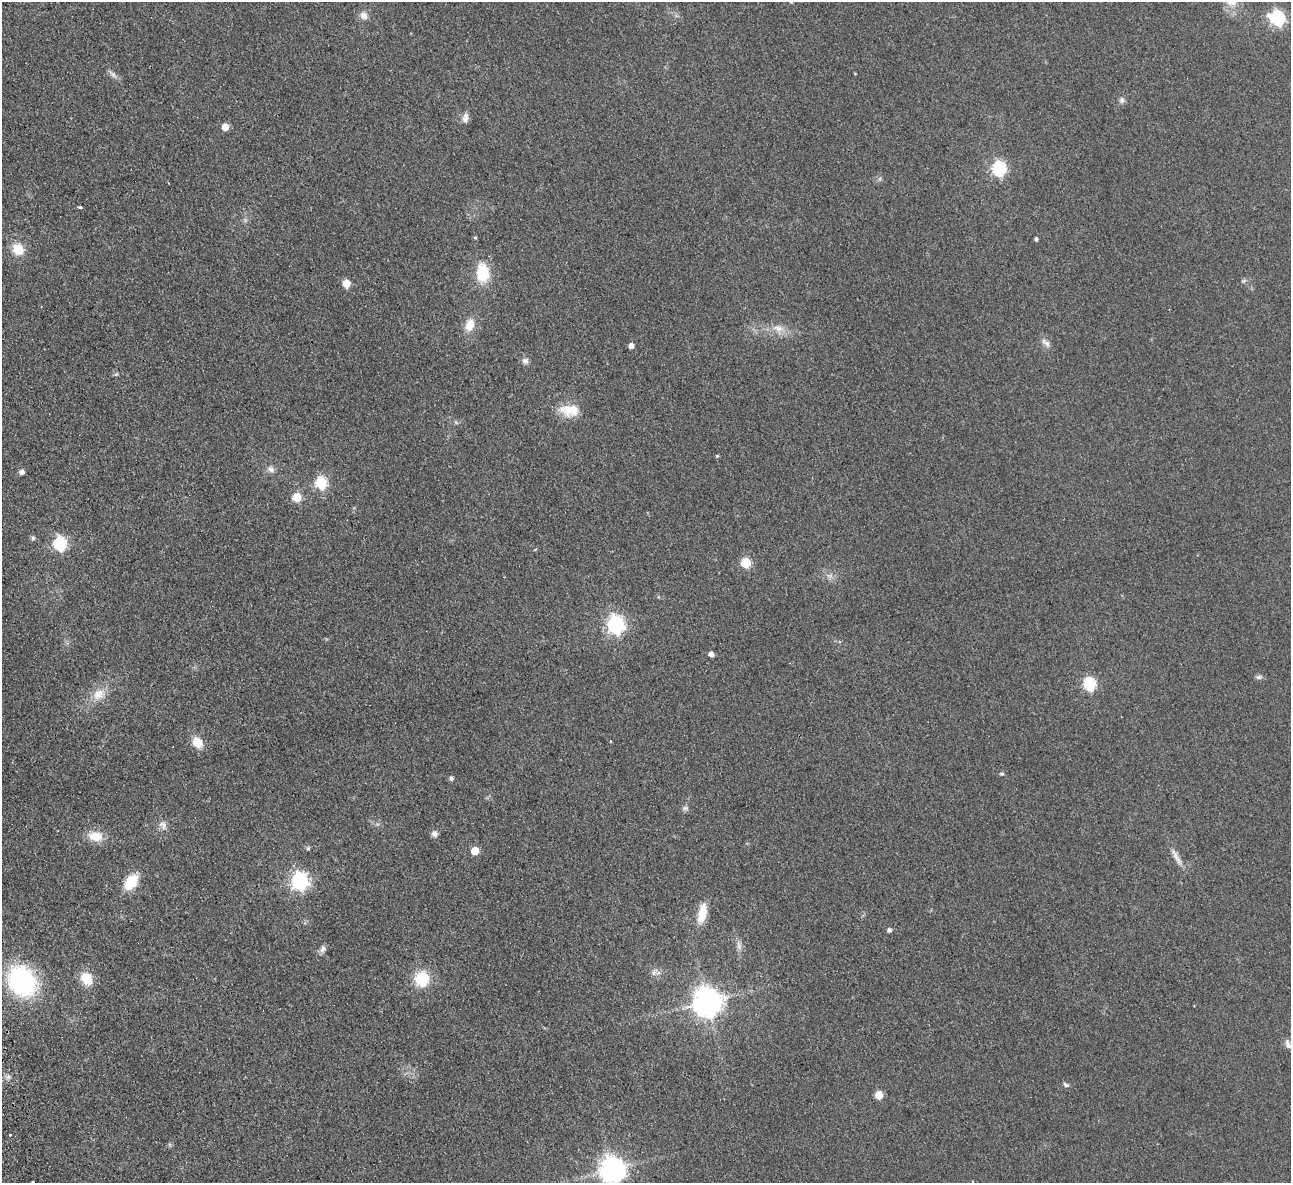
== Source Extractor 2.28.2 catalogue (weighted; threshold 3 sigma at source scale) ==
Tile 7 of 4 x 4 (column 3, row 2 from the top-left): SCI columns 2633-3921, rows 2646-3826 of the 5266 x 5170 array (HDU 1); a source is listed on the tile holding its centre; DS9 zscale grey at full resolution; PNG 1293 x 1185 px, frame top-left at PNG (2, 2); no overlay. Shown black and unused: <1% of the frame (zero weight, under 2 of 3 exposures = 3% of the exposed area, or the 3 px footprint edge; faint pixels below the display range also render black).
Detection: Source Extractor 2.28.2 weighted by HDU 2 'WHT'; one run over the whole footprint, this tile lists its part. Background 0.0851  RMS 0.0094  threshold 0.0421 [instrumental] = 3 sigma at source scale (4.5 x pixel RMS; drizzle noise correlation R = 1.50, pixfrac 1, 0.05/0.05 arcsec/px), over >= 5 px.
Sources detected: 66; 1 cosmic-ray / hot-pixel residue — not listed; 1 inside a brighter listed object's ellipse — not listed separately; the other 64 listed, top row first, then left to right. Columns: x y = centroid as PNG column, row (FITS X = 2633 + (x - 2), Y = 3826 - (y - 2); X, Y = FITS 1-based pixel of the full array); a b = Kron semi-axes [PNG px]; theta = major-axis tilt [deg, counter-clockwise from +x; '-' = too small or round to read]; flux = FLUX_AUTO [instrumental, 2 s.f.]
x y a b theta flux
792 2 5 4 - 1.2
364 16 10 9 - 5.6
1277 18 7 6 - 180
113 74 15 5 -45 3.8
855 74 4 3 - 0.65
1122 100 8 7 - 2.8
465 120 10 8 74 4.3
225 127 5 5 - 13
999 168 6 6 - 170
80 207 3 3 - 11
475 237 4 4 - 1.1
1036 239 4 3 - 1.9
18 249 12 11 - 18
483 273 22 14 -87 30
1243 281 7 4 31 1.6
346 283 5 5 - 19
470 325 15 12 74 13
778 328 17 9 -12 9.4
1046 343 15 7 -43 4.5
631 346 5 4 - 5.1
525 361 8 8 - 3.4
116 374 6 4 18 1.2
569 410 25 15 -6 19
717 456 4 4 - 1.4
271 469 10 8 -30 4
22 472 5 5 - 4
321 483 6 6 - 88
297 497 6 5 - 34
33 538 7 5 67 1.9
60 543 7 6 - 150
746 562 6 5 - 48
830 576 7 5 44 2.7
616 625 7 7 - 330
711 654 4 4 - 5.6
1258 677 8 6 2 2.3
1089 684 6 6 - 110
99 694 19 14 35 15
197 742 11 9 -56 15
1002 774 6 4 -6 1.3
451 778 5 5 - 2.5
685 808 8 6 0 2.3
163 825 13 8 -65 5.3
435 834 8 7 - 3.6
95 836 17 11 -6 16
308 848 5 5 - 1.3
475 851 5 5 - 19
1176 857 28 6 -61 7.5
300 881 7 7 - 310
131 882 17 11 52 26
702 913 22 9 78 19
889 930 5 5 - 2.9
739 945 14 6 -80 4.3
323 949 11 7 58 3.4
653 973 7 4 -70 2.2
87 979 16 12 -57 18
422 979 16 15 - 30
22 981 28 23 -51 130
707 1002 9 9 - 1300
1288 1044 13 6 -69 3.9
8 1077 6 5 - 2.4
1066 1085 8 5 -29 2.1
879 1095 5 5 - 22
10 1135 3 2 - 1.8
613 1170 9 8 - 960
Isophote crosses this tile's border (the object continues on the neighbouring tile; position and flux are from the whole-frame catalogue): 2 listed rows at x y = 792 2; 613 1170